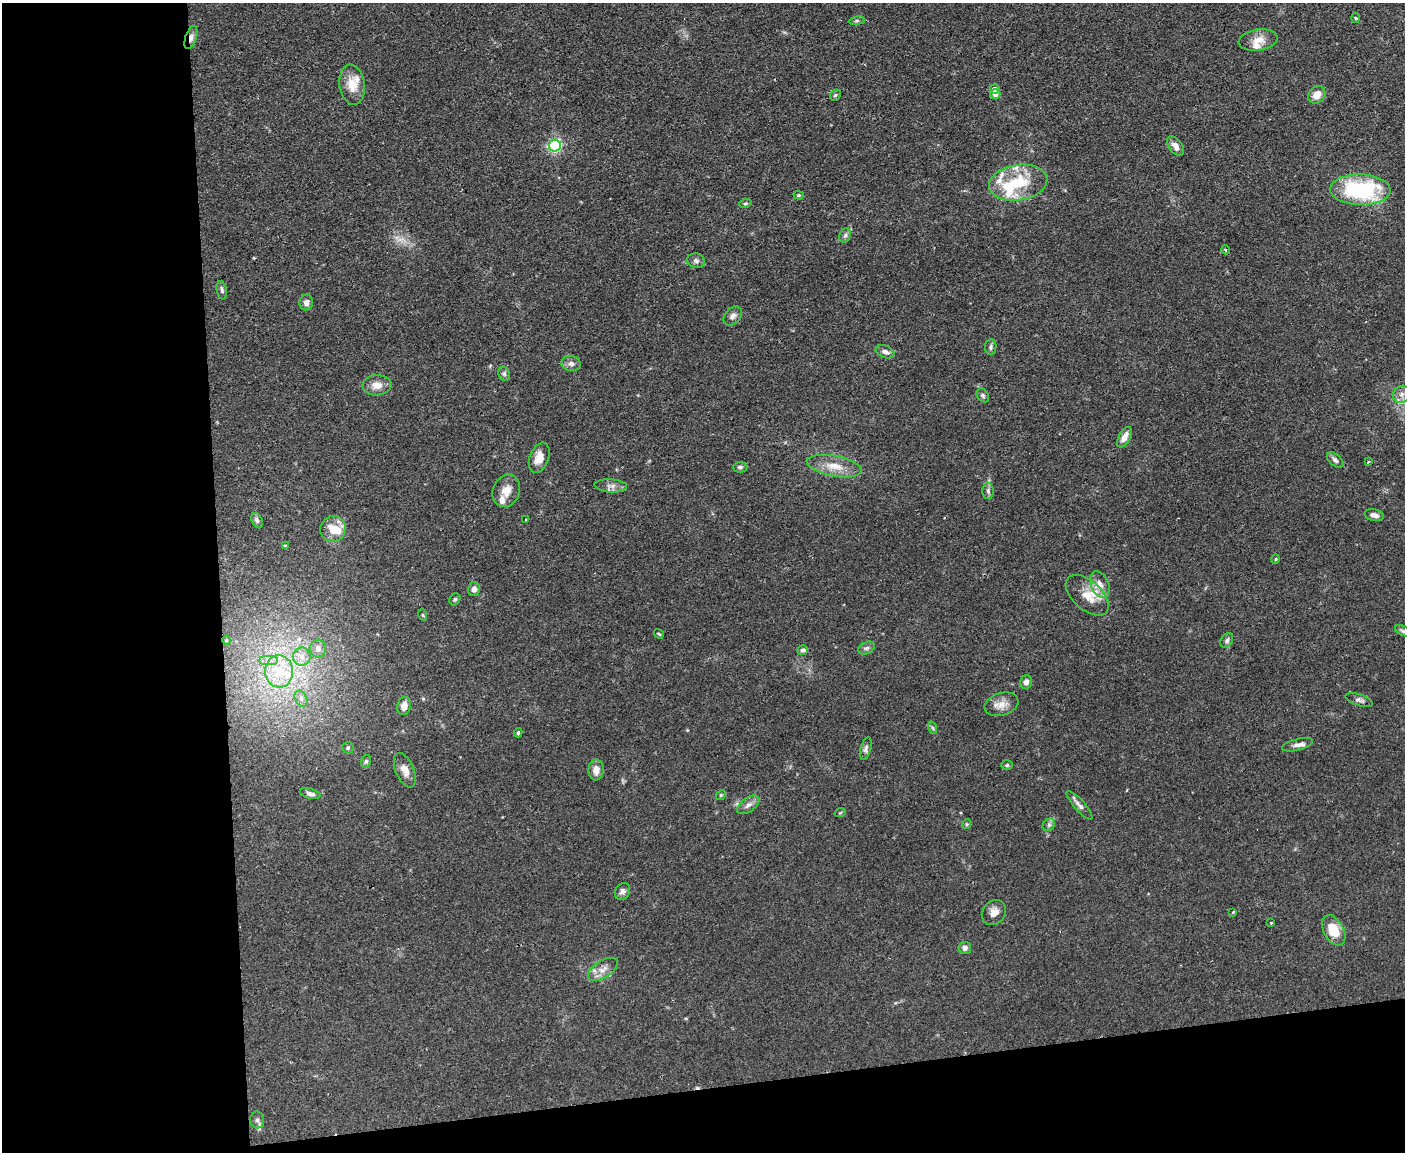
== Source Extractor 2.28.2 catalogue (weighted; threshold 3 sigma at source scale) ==
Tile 10 of 3 x 4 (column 1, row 4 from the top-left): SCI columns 129-1531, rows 1-1150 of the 4575 x 4598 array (HDU 1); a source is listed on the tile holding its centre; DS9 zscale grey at full resolution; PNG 1407 x 1154 px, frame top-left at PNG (2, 3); each listed source drawn as its Kron ellipse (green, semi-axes under 4 px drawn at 4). Shown black and unused: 21% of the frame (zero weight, under 2 of 3 exposures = <1% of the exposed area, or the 3 px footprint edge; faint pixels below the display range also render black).
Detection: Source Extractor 2.28.2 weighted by HDU 2 'WHT'; one run over the whole footprint, this tile lists its part. Background 0.083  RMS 0.0059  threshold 0.0264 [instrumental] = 3 sigma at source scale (4.5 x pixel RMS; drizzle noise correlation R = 1.50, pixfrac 1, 0.05/0.05 arcsec/px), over >= 5 px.
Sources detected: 98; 1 inside a brighter object's white glare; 1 cosmic-ray / hot-pixel residue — neither listed nor drawn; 9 inside a brighter listed object's ellipse — not listed separately; the other 87 listed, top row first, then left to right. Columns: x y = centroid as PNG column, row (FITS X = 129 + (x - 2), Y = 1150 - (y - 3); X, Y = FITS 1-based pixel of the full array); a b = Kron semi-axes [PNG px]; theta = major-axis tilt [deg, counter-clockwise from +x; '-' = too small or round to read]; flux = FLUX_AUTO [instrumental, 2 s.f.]
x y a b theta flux
1356 18 5 3 - 0.63
857 21 8 4 8 1
191 38 12 5 72 2.9
1258 40 20 10 8 6.8
352 85 20 12 -82 9.4
995 89 5 4 - 2.9
995 94 5 5 - 3.2
835 95 6 4 47 0.9
1317 95 9 8 - 5.8
555 146 6 6 - 110
1175 146 11 6 -53 3.9
1018 183 29 17 9 25
1360 190 30 15 -2 59
799 195 5 4 - 0.74
745 204 6 4 17 0.88
845 235 7 5 66 1.4
1226 250 4 3 - 0.6
696 261 9 7 -13 1.8
222 290 9 5 -79 1.3
306 302 8 6 77 2.4
733 316 11 7 48 2.4
991 347 8 5 82 1.4
885 352 9 6 -20 2.5
571 363 9 7 -11 2.3
504 374 7 5 -69 1.2
377 385 14 10 3 5.5
1402 394 9 8 - 3.4
983 395 8 5 -51 1.3
1124 437 11 6 62 4.8
539 458 15 9 69 6.7
1335 460 10 5 -41 1.9
1368 462 3 3 - 1.1
834 466 28 10 -11 10
740 467 7 5 0 1.3
611 486 16 6 -4 3
506 491 16 13 67 6.9
988 491 8 5 -89 1.5
1374 515 9 5 -12 2.6
526 519 4 2 - 0.4
257 521 8 5 -63 1.4
333 529 13 12 - 9.5
285 546 4 4 - 0.55
1276 559 4 3 - 0.48
1100 584 14 9 -68 5.1
474 589 7 6 - 2.2
1087 595 26 14 -42 11
455 599 6 5 - 1
423 615 6 3 -70 0.64
1403 631 9 4 -24 1.3
659 634 5 3 - 0.57
226 640 4 3 - 0.46
1227 641 8 5 57 1.4
866 648 9 5 26 1.7
318 649 9 8 - 3.7
803 650 5 4 - 1.5
302 656 9 8 - 4.2
269 661 9 4 0 2.7
279 671 16 14 -85 17
1026 682 7 5 75 2.5
301 699 8 6 -63 2.2
1359 700 14 5 -18 2
1001 704 17 11 17 5.5
404 706 9 6 79 4.2
933 728 6 4 -70 0.91
518 733 4 3 - 0.97
1298 745 15 5 14 3
348 748 6 5 - 1.3
866 749 12 5 73 1.7
366 761 6 5 - 1
1007 765 6 5 - 0.88
405 770 18 9 -66 5.4
596 770 10 7 87 4.5
310 794 10 5 -14 2.2
721 795 5 4 - 0.8
748 805 13 7 36 2.9
1079 805 18 5 -48 2.5
840 813 6 3 19 0.52
967 824 5 4 - 0.7
1049 825 7 5 45 1.3
622 892 9 7 58 2.3
994 912 13 11 49 4.5
1233 912 3 3 - 0.44
1271 923 3 3 - 0.85
1334 930 16 10 -61 13
965 948 6 6 - 2.4
603 969 17 8 32 5.1
257 1120 8 7 - 2.1
Overlapping masked pixels (flux is a lower limit): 1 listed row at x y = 191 38
Isophote crosses this tile's border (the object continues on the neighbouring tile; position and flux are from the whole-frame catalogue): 1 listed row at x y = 1403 631